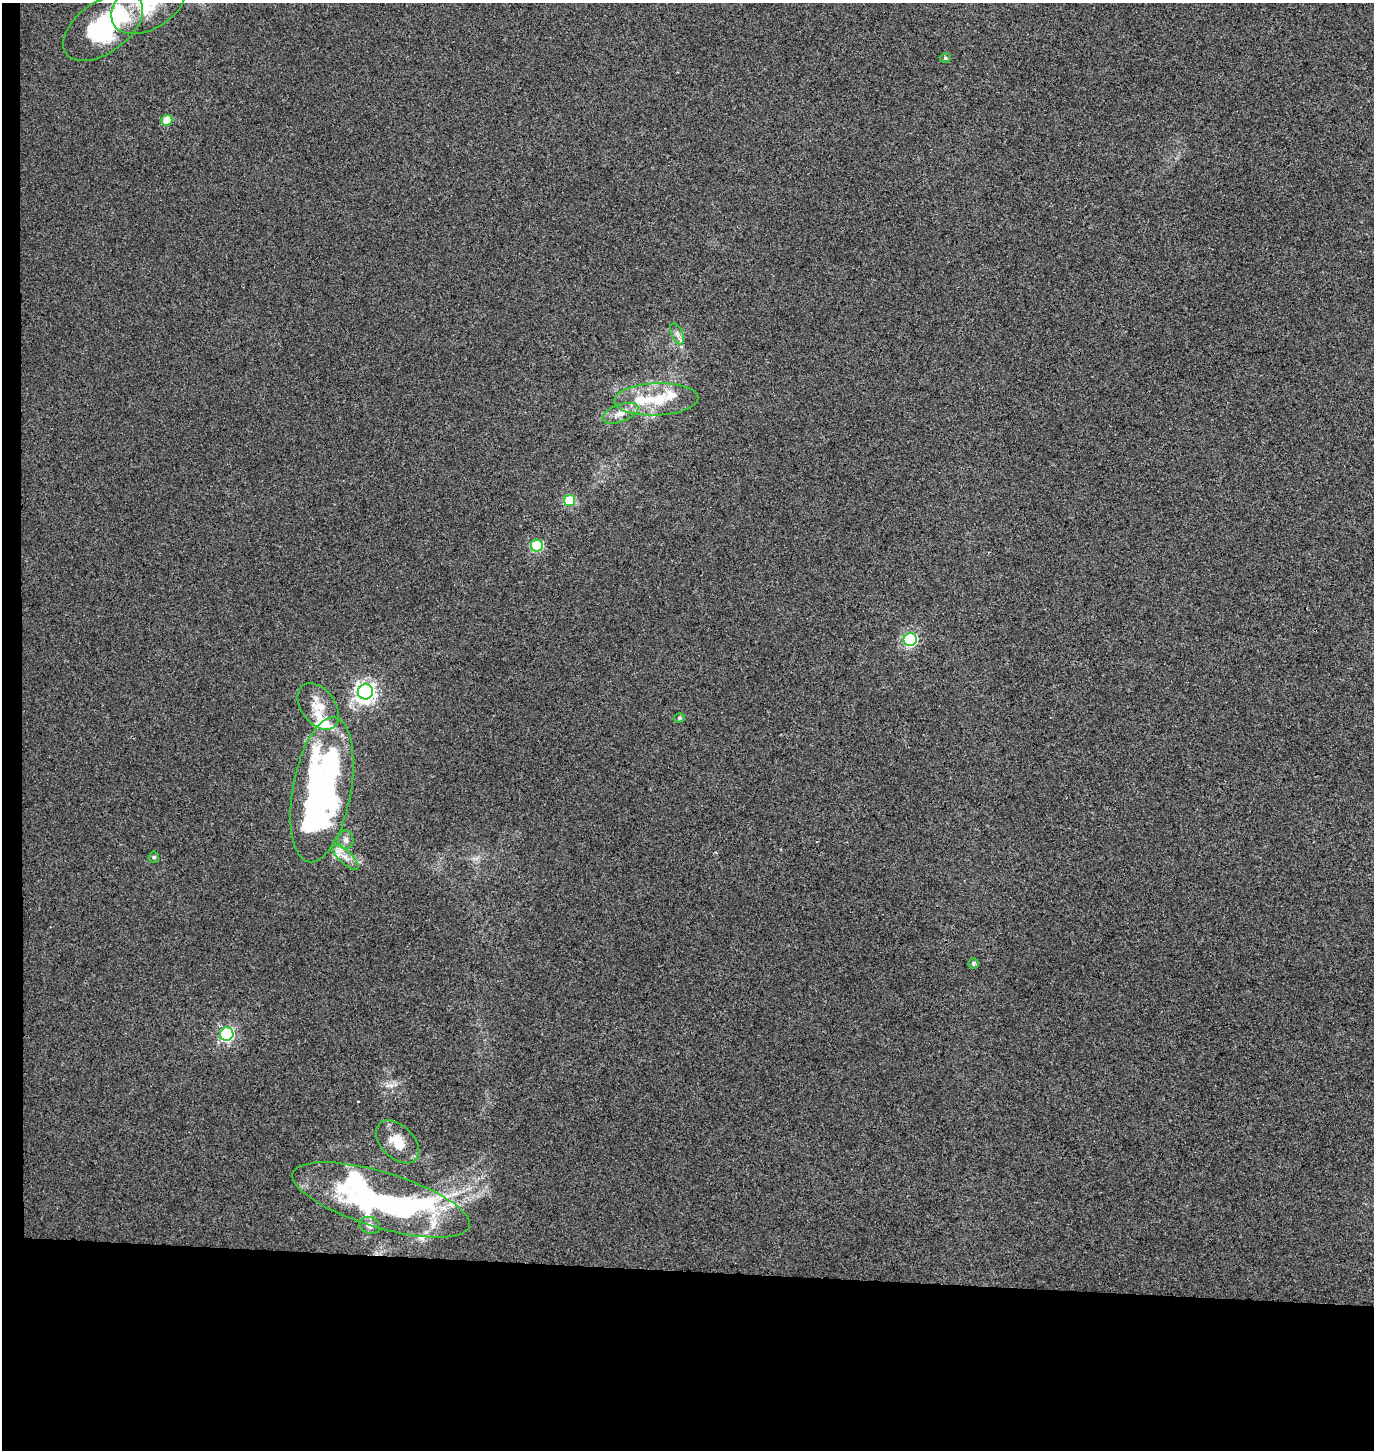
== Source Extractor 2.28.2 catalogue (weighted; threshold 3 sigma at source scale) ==
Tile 7 of 3 x 3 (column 1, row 3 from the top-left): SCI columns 271-1642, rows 11-1458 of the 4654 x 4357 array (HDU 1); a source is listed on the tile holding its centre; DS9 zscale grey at full resolution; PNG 1376 x 1452 px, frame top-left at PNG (2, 3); each listed source drawn as its Kron ellipse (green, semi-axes under 4 px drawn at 4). Shown black and unused: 14% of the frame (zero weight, under 3 of 4 exposures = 5% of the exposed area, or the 3 px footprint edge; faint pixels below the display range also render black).
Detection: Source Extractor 2.28.2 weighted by HDU 2 'WHT'; one run over the whole footprint, this tile lists its part. Background 0.00251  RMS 0.004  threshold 0.0179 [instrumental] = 3 sigma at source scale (4.5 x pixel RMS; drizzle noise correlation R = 1.50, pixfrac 1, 0.0396/0.0396 arcsec/px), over >= 5 px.
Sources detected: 28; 2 inside a brighter object's white glare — neither listed nor drawn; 4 inside a brighter listed object's ellipse — not listed separately; the other 22 listed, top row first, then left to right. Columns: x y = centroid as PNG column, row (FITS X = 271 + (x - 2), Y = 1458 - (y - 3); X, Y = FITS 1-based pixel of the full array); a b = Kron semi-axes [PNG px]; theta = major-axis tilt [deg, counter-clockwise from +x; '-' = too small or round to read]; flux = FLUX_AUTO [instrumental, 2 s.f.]
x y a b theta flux
149 3 41 26 33 22
103 27 46 26 36 46
945 58 5 4 - 0.61
167 120 5 5 - 9.5
677 334 11 5 -66 1.6
656 399 42 16 2 16
620 413 19 8 21 4.2
569 501 5 5 - 16
537 546 6 6 - 29
910 639 6 6 - 57
365 692 8 7 - 200
318 706 26 17 -54 8.3
679 718 6 4 17 0.66
322 790 73 29 80 170
346 840 9 7 -79 1.8
154 857 6 5 - 0.75
345 857 16 6 -43 3.2
973 964 5 5 - 0.72
227 1034 7 6 - 64
398 1142 26 16 -44 8.1
381 1200 92 27 -17 140
370 1225 10 8 -21 1.7
Isophote crosses this tile's border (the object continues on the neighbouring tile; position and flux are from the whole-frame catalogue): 1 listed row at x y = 149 3
Unlisted compact peaks at least as high as the median listed source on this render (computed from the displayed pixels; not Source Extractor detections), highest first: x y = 391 1086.